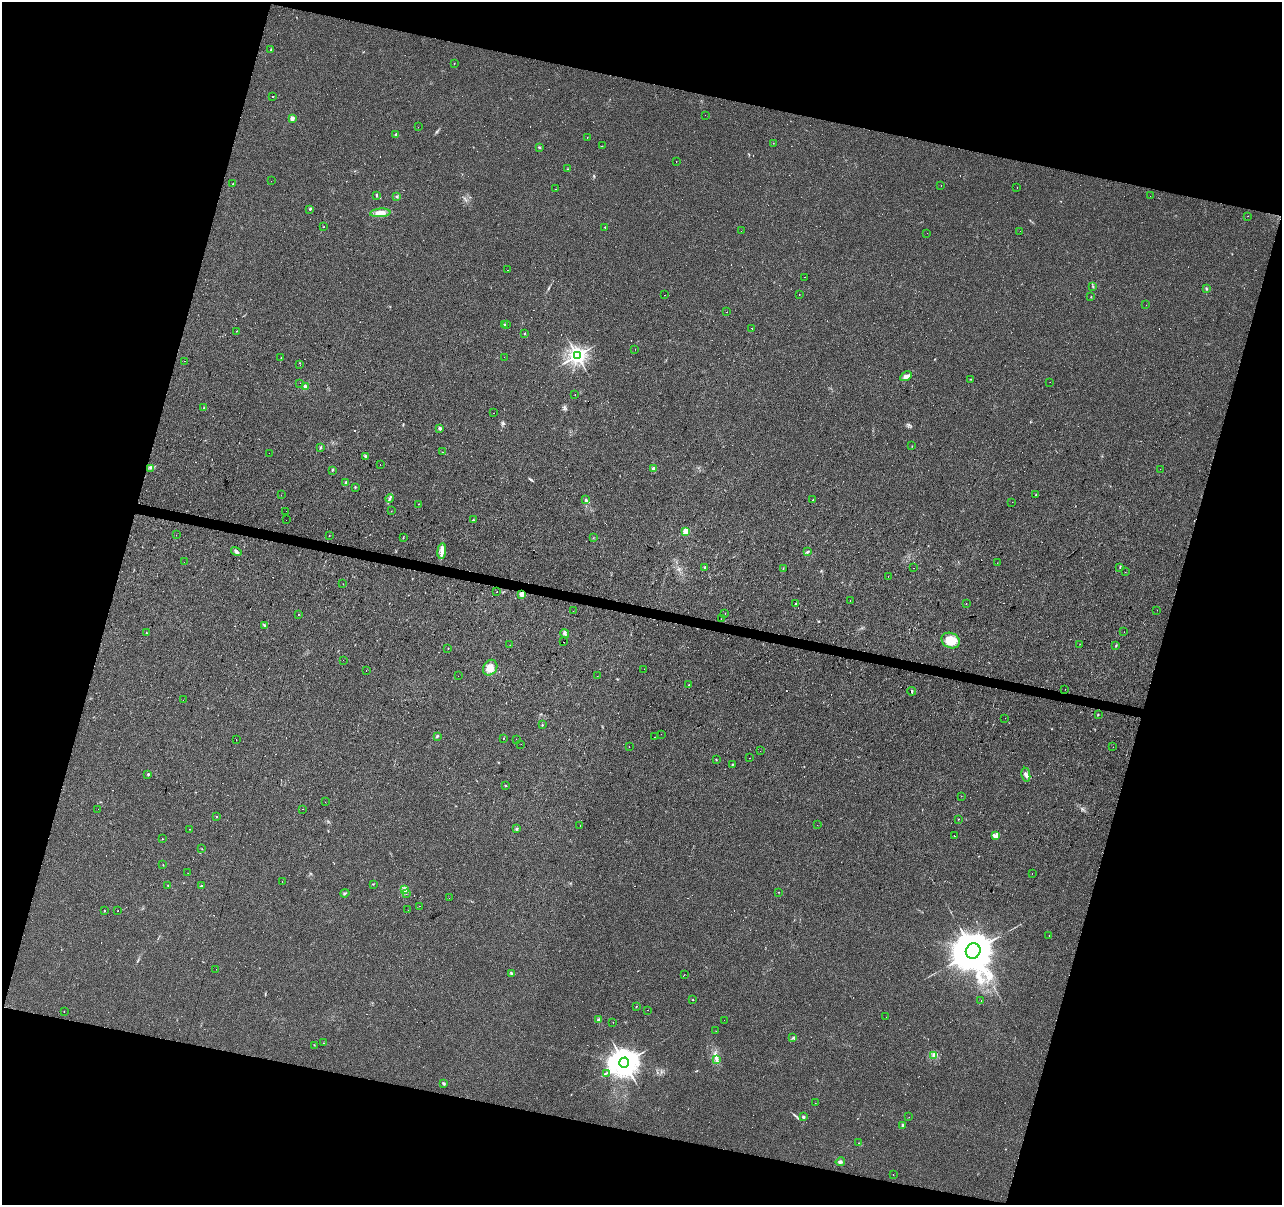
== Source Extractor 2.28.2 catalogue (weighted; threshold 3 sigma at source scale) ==
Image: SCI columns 5-5124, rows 280-5089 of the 5124 x 5307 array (HDU 1 of 3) = the unmasked area's bounding box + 8 px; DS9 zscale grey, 4 x 4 block average (1 PNG px = mean of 4 x 4 image px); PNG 1284 x 1207 px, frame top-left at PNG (2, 2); each listed source drawn as its Kron ellipse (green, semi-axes under 4 px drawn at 4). Shown black and unused: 32% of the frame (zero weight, under 2 of 3 exposures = <1% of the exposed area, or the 3 px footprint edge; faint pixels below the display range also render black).
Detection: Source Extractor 2.28.2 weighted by HDU 2 'WHT'. Background 0.033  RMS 0.0074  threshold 0.0335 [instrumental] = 3 sigma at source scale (4.5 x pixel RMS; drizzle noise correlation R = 1.50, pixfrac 1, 0.0396/0.0396 arcsec/px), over >= 5 px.
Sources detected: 357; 3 too faint to see at this stretch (4 x 4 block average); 145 cosmic-ray / hot-pixel residue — neither listed nor drawn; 2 inside a brighter listed object's ellipse — not listed separately; the other 207 listed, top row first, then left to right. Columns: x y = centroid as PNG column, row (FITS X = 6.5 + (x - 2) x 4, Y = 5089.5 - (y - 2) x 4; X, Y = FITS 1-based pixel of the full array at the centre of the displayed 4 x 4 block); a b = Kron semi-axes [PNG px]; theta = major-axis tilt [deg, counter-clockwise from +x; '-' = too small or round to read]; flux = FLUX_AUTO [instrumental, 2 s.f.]
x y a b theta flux
270 50 2 2 - 1.4
454 63 2 2 - 2.5
273 97 2 2 - 4.5
705 115 2 2 - 0.51
292 118 2 2 - 77
418 127 2 2 - 0.69
396 134 2 2 - 16
587 137 2 2 - 5.1
773 143 2 2 - 0.82
602 146 2 2 - 1.4
540 148 2 2 - 4.4
676 162 2 2 - 0.98
568 169 2 2 - 2.5
271 181 2 2 - 0.48
233 184 2 2 - 1.5
941 185 2 2 - 0.54
1017 188 2 2 - 1.4
556 189 2 2 - 7.3
376 195 2 2 - 4.7
397 196 2 2 - 3.5
1150 196 2 2 - 4.5
310 209 3 2 - 3.2
380 213 10 4 5 31
1248 216 2 2 - 3.2
324 227 2 2 - 6.3
605 227 2 2 - 5.8
741 231 2 2 - 0.98
1020 231 2 2 - 11
927 233 2 2 - 0.73
507 270 2 2 - 2.7
805 277 2 2 - 2.9
1093 287 2 2 - 1.7
1206 289 3 2 - 4.2
799 294 2 2 - 1.1
665 295 2 2 - 0.92
1091 297 2 2 - 1.8
1146 305 2 2 - 0.75
727 312 2 2 - 1.3
504 324 2 2 - 4
507 325 2 2 - 0.84
752 328 2 2 - 3.9
236 331 2 2 - 1.5
524 334 2 2 - 5.4
635 349 2 2 - 1.2
577 355 3 3 - 2400
504 357 2 2 - 1.1
281 358 2 2 - 1.5
184 361 2 2 - 3
300 365 2 2 - 1
906 376 6 3 29 14
971 379 2 2 - 1.9
1050 382 2 2 - 0.52
300 383 2 2 - 0.57
305 386 4 3 - 7.4
575 395 2 2 - 0.77
204 408 2 2 - 3
494 413 2 2 - 0.74
440 428 2 2 - 32
912 446 2 2 - 1.6
320 448 3 2 - 3.8
443 452 2 2 - 1.2
269 453 2 2 - 1.6
365 456 3 2 - 6.3
380 465 2 2 - 5.5
150 468 2 2 - 2.3
653 469 2 2 - 39
1160 469 2 2 - 1.3
332 470 3 2 - 5
346 482 2 2 - 19
355 487 2 2 - 3.2
281 495 2 2 - 0.94
1036 495 2 2 - 2.2
389 498 4 2 - 6.6
586 500 3 2 - 2.2
813 500 2 2 - 2.5
1012 502 2 2 - 1.4
418 504 2 2 - 1.1
286 511 2 2 - 1.8
391 511 2 2 - 1.3
286 520 2 2 - 0.88
473 520 2 2 - 8.5
686 531 2 2 - 170
176 535 2 2 - 0.98
329 536 2 2 - 1
403 538 2 2 - 2.1
593 538 2 2 - 1.2
442 551 8 3 83 20
236 552 5 3 - 9.1
808 552 3 2 - 3.4
184 562 2 2 - 1.2
997 563 2 2 - 1
1120 567 2 2 - 3
705 568 2 2 - 4.1
914 568 2 2 - 2.7
783 569 2 2 - 1.4
1125 572 2 2 - 0.61
888 576 2 2 - 3.4
343 584 2 2 - 0.83
497 591 2 2 - 7.4
522 594 2 2 - 91
850 600 2 2 - 1.3
966 603 2 2 - 1.8
796 604 2 2 - 1.7
1157 610 2 2 - 0.63
573 611 2 2 - 0.91
298 614 2 2 - 2.5
725 614 2 2 - 2.2
721 619 2 2 - 3.7
265 626 2 2 - 2.3
1124 632 2 2 - 0.83
146 633 2 2 - 2.1
565 633 5 2 - 7.9
951 640 9 7 -26 87
564 642 2 2 - 8.8
1080 644 2 2 - 0.95
510 645 2 2 - 2.6
1116 645 3 2 - 3.2
448 648 2 2 - 1.1
343 660 2 2 - 5.8
490 668 8 6 57 34
644 669 2 2 - 2.2
366 671 2 2 - 0.87
458 676 2 2 - 0.97
597 676 2 2 - 0.75
689 685 2 2 - 2.7
1065 689 2 2 - 2.7
912 691 4 2 - 4.3
183 700 2 2 - 0.85
1098 714 2 2 - 2.5
1005 718 2 2 - 1
542 725 2 2 - 3.6
661 734 2 2 - 1.1
437 736 3 2 - 4.3
655 737 2 2 - 4.7
503 738 2 2 - 1.6
516 739 2 2 - 0.52
236 740 2 2 - 2.3
521 744 2 2 - 2.3
629 747 2 2 - 0.69
1113 747 2 2 - 0.91
760 751 2 2 - 0.47
750 758 2 2 - 1.2
716 760 2 2 - 1.6
732 764 3 2 - 2.8
148 774 2 2 - 13
1026 775 7 3 -79 15
505 786 2 2 - 2.7
961 796 2 2 - 4.1
325 802 2 2 - 1.1
98 809 2 2 - 3.1
302 809 2 2 - 12
216 816 2 2 - 1.6
958 819 2 2 - 1.6
817 825 2 2 - 0.49
580 826 2 2 - 3.5
190 829 2 2 - 2
517 829 2 2 - 22
954 836 2 2 - 1.8
996 836 4 3 - 11
162 839 2 2 - 1.6
202 849 2 2 - 1.3
163 865 2 2 - 1.4
188 873 2 2 - 0.96
1032 873 2 2 - 8.9
282 881 2 2 - 1.1
373 884 2 2 - 1.8
168 885 2 2 - 1.2
201 886 3 2 - 5.4
404 890 2 2 - 2.7
779 892 2 2 - 1.4
345 893 4 2 - 4.2
406 894 2 2 - 1.1
449 898 2 2 - 0.84
419 906 2 2 - 1.5
118 910 2 2 - 2.3
408 910 2 2 - 1.8
104 911 2 2 - 2.4
1049 935 2 2 - 1.2
973 951 8 7 - 19000
216 969 2 2 - 0.66
512 974 3 2 - 3.6
684 975 2 2 - 1
693 1000 2 2 - 1.9
981 1001 2 2 - 1.4
636 1006 2 2 - 2.1
648 1010 2 2 - 2.2
64 1012 2 2 - 1.7
886 1017 2 2 - 1.9
598 1020 2 2 - 47
724 1020 2 2 - 0.39
613 1022 2 2 - 0.91
716 1031 2 2 - 1.1
793 1037 2 2 - 2.1
324 1043 2 2 - 4
314 1045 2 2 - 1.6
933 1056 3 2 - 4.2
716 1059 3 2 - 4.6
624 1063 5 5 - 7300
606 1073 2 2 - 1.7
444 1083 3 2 - 5.1
815 1103 2 2 - 3.7
803 1117 2 2 - 26
909 1117 2 2 - 0.58
902 1125 3 2 - 4.1
858 1143 2 2 - 1.3
840 1162 5 3 - 9
893 1175 2 2 - 5.7
Overlapping masked pixels (flux is a lower limit): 1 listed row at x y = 522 594
Diffuse or blended objects may show on this block-average render without a row.